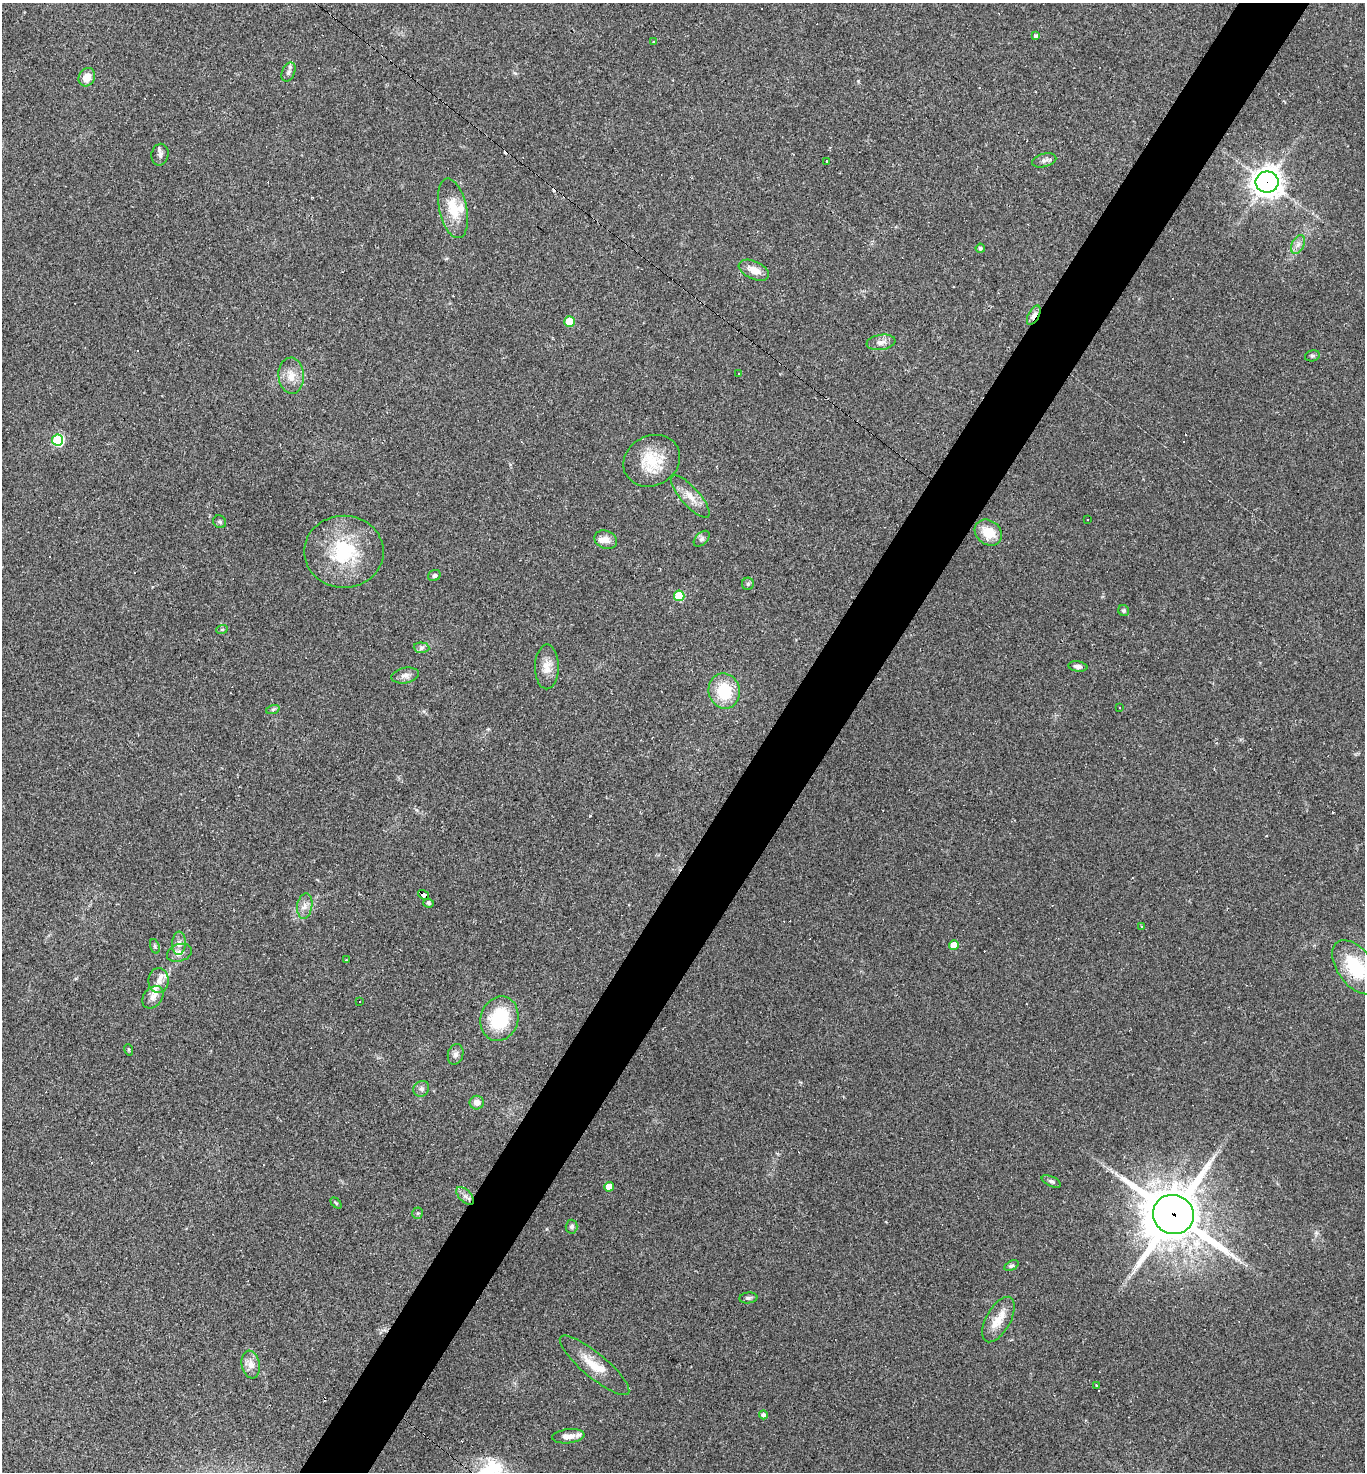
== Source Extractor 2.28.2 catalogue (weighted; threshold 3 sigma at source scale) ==
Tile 10 of 4 x 4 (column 2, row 3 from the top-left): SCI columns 1651-3013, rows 1471-2940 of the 5888 x 5881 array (HDU 1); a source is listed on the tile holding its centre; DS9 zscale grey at full resolution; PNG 1367 x 1474 px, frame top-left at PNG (2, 3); each listed source drawn as its Kron ellipse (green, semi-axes under 4 px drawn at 4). Shown black and unused: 5% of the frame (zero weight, under 2 of 3 exposures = <1% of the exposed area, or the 3 px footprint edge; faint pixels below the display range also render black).
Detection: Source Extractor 2.28.2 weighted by HDU 2 'WHT'; one run over the whole footprint, this tile lists its part. Background 0.071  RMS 0.007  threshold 0.0313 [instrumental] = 3 sigma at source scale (4.5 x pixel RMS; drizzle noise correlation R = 1.50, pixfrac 1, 0.05/0.05 arcsec/px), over >= 5 px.
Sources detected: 97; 20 cosmic-ray / hot-pixel residue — neither listed nor drawn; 5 inside a brighter listed object's ellipse — not listed separately; the other 72 listed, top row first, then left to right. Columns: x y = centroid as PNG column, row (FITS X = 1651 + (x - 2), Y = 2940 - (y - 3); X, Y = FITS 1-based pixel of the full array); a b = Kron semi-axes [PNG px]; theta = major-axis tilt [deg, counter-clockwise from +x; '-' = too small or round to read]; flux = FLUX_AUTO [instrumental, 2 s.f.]
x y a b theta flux
1036 36 4 4 - 2
653 41 3 2 - 0.7
289 72 10 6 64 2.4
87 77 9 8 - 7.7
160 155 11 8 77 2.7
1044 160 12 6 15 2.4
827 161 3 3 - 1.4
1267 182 11 10 - 810
453 208 30 13 -78 17
1298 245 10 6 63 3.3
980 248 4 4 - 1.1
754 270 16 9 -24 7.6
1034 315 10 5 61 4
569 321 5 5 - 22
881 342 14 7 8 4.4
1312 356 7 5 13 1.4
738 373 3 2 - 0.82
291 376 18 12 -86 8.6
58 440 6 5 - 65
652 461 29 25 28 25
690 496 27 9 -48 8.8
1087 519 3 2 - 0.65
220 522 7 6 - 1.4
988 533 15 12 -38 14
702 539 9 6 45 1.9
606 540 11 9 -22 5.2
344 552 40 36 0 50
434 575 6 5 - 1.5
748 584 6 6 - 1.3
679 596 5 5 - 31
1124 611 6 5 - 1.3
222 629 6 3 19 0.8
422 648 8 5 -4 1.7
1078 666 9 5 -8 2.9
547 667 22 12 90 8.2
405 676 14 7 11 3.5
724 691 18 15 -78 29
1120 707 3 2 - 0.6
273 709 7 4 19 1.2
423 895 6 4 -35 60
428 903 5 4 - 1.1
305 906 13 7 82 4.4
1142 927 3 2 - 1.2
179 943 11 7 85 3.6
954 945 5 4 - 10
155 946 7 4 -72 1.1
179 953 13 8 18 4.9
346 960 3 3 - 0.58
1355 967 31 18 -53 37
158 981 12 10 -88 4.8
153 997 12 9 50 4.2
359 1002 3 3 - 1.7
499 1019 22 18 73 39
129 1050 6 3 -72 0.72
456 1054 10 7 75 2.8
421 1089 8 7 - 2.3
477 1103 7 7 - 5
1051 1181 10 5 -25 1.6
609 1187 5 5 - 11
465 1196 11 6 -47 3.2
336 1203 6 4 -45 0.78
418 1213 5 5 - 1.1
1173 1214 21 19 -27 3800
572 1227 7 6 - 1.8
1011 1266 8 4 26 1.2
748 1298 9 5 7 1.6
998 1319 25 12 61 12
251 1365 14 9 -79 6.3
594 1365 44 12 -40 16
1097 1386 4 3 - 2.8
763 1415 4 4 - 2.5
568 1436 16 7 6 6.1
Overlapping masked pixels (flux is a lower limit): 4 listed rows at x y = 1267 182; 1034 315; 423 895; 1173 1214
Isophote crosses this tile's border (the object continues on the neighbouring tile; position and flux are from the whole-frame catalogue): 1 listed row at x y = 1355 967